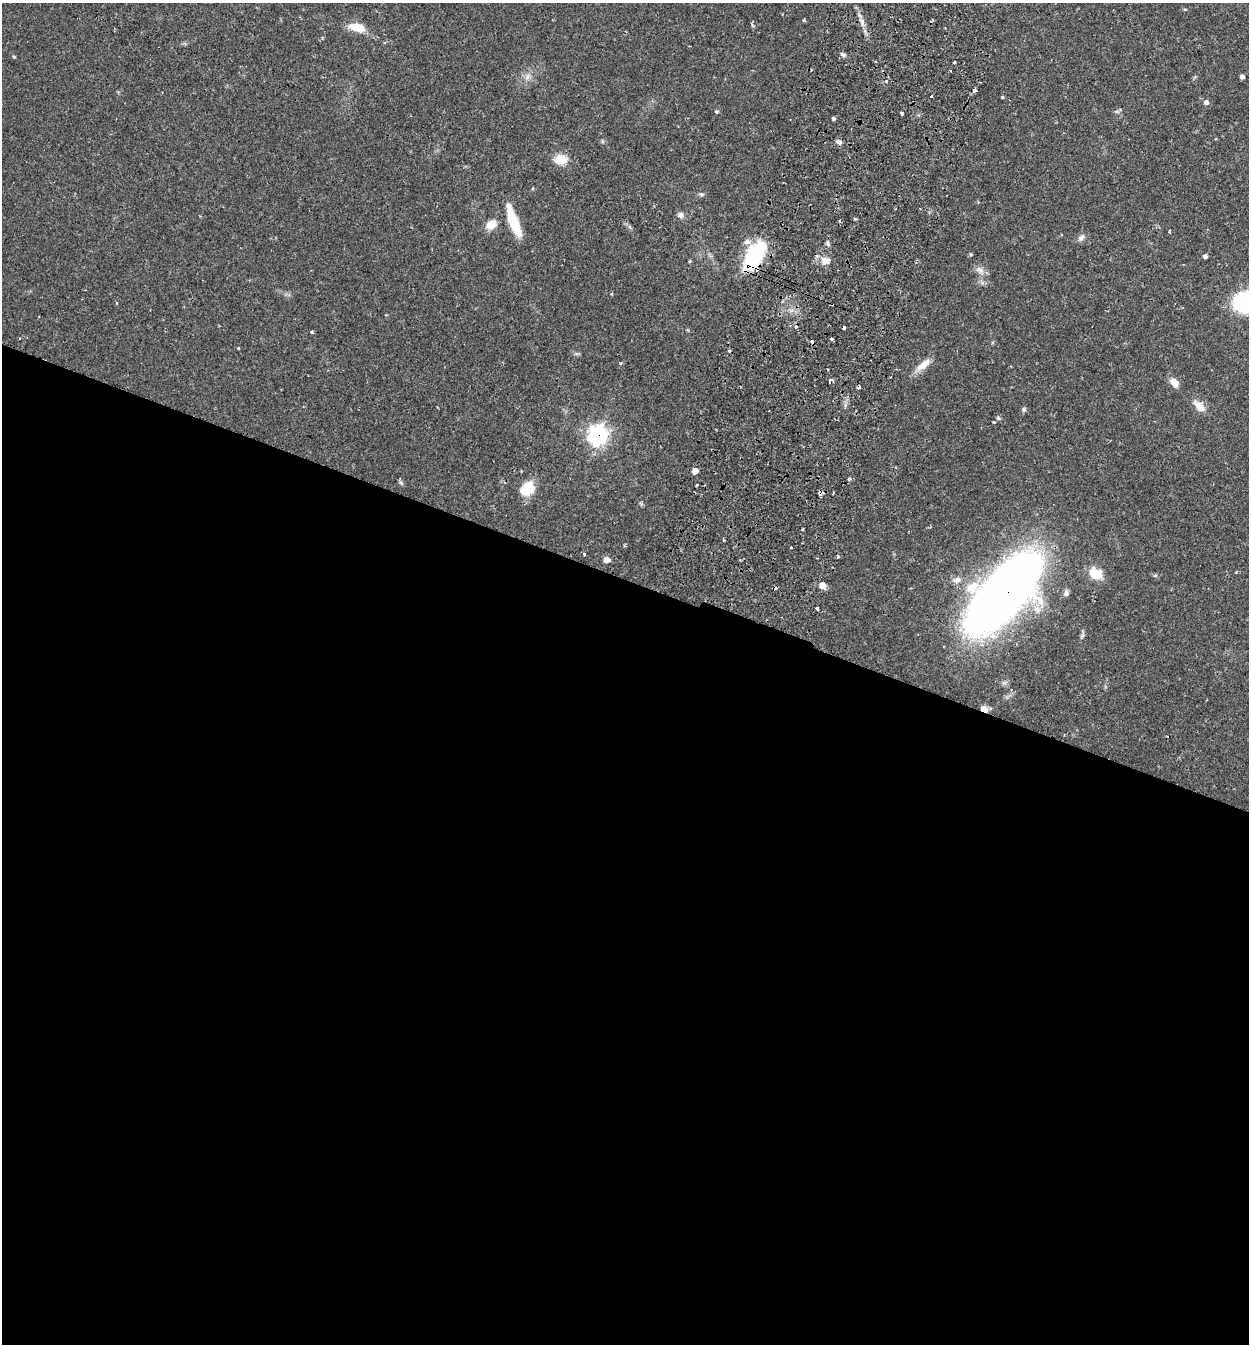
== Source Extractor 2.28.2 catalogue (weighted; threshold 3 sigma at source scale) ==
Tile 14 of 4 x 4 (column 2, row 4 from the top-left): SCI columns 1438-2684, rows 29-1370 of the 5497 x 5417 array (HDU 1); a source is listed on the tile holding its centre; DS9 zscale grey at full resolution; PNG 1251 x 1346 px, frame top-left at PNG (2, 3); no overlay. Shown black and unused: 57% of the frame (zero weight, under 2 of 3 exposures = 3% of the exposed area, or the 3 px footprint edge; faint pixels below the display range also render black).
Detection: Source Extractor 2.28.2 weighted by HDU 2 'WHT'; one run over the whole footprint, this tile lists its part. Background 0.0653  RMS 0.0051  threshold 0.023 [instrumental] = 3 sigma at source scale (4.5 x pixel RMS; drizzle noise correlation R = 1.50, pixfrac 1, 0.05/0.05 arcsec/px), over >= 5 px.
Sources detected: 75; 10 cosmic-ray / hot-pixel residue — not listed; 1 inside a brighter listed object's ellipse — not listed separately; the other 64 listed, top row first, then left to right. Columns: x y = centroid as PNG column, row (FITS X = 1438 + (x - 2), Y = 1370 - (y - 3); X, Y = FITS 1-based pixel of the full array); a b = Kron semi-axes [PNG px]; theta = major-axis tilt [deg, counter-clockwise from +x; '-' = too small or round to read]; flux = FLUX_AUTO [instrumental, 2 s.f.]
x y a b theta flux
1185 9 5 3 - 0.44
804 20 4 4 - 0.47
862 22 11 5 -79 2.2
752 25 5 4 - 0.85
357 27 20 10 -17 8.2
843 55 6 5 - 1.1
14 57 4 4 - 0.49
954 62 3 3 - 0.97
528 77 9 4 81 1.6
1242 77 5 4 - 1.5
886 80 3 3 - 1.4
974 91 4 3 - 4.4
931 96 3 3 - 0.89
1002 97 4 3 - 0.56
1206 102 7 6 - 1.4
716 112 5 4 - 0.61
902 113 3 3 - 1.5
833 118 4 4 - 1
602 141 6 3 -73 0.6
838 142 8 5 -23 1.7
561 159 18 13 4 6.7
701 194 6 5 - 0.91
681 215 9 8 - 2
513 222 34 8 -70 18
491 224 12 9 37 6.1
1081 238 11 6 40 1.9
747 242 10 8 2 2.4
827 243 6 4 -71 0.87
971 254 5 4 - 0.6
1205 256 5 4 - 1.2
754 257 28 13 59 43
690 261 4 4 - 0.52
825 261 13 10 -12 4.2
980 270 13 8 -29 2.8
1246 302 18 14 14 80
312 332 3 3 - 0.93
831 339 3 3 - 1.4
238 348 3 3 - 0.97
923 365 22 9 41 5.7
830 381 4 3 - 3.6
1174 382 12 8 -46 4.2
859 387 4 3 - 1.6
1199 406 16 8 -45 5.5
1024 409 6 6 - 0.93
998 418 6 4 -17 0.89
994 422 3 3 - 0.71
598 435 9 9 - 150
695 471 5 5 - 3.5
849 479 4 4 - 0.68
697 485 3 3 - 1.3
528 488 18 14 47 11
802 529 3 2 - 1.1
791 547 3 2 - 0.51
584 554 4 4 - 0.56
838 556 4 3 - 0.9
606 560 6 6 - 3.1
1095 573 15 11 -26 8.7
957 580 12 8 14 2.8
822 585 6 6 - 4.4
1066 593 8 7 - 1.6
1003 594 85 35 48 470
817 608 3 3 - 2
1004 683 7 4 -18 0.98
984 709 7 5 -25 5.6
Overlapping masked pixels (flux is a lower limit): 5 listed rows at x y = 754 257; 859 387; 598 435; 1003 594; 984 709
Isophote crosses this tile's border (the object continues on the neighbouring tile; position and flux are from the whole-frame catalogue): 1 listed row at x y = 1246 302
Unlisted compact peaks at least as high as the median listed source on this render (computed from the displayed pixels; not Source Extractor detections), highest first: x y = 620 363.